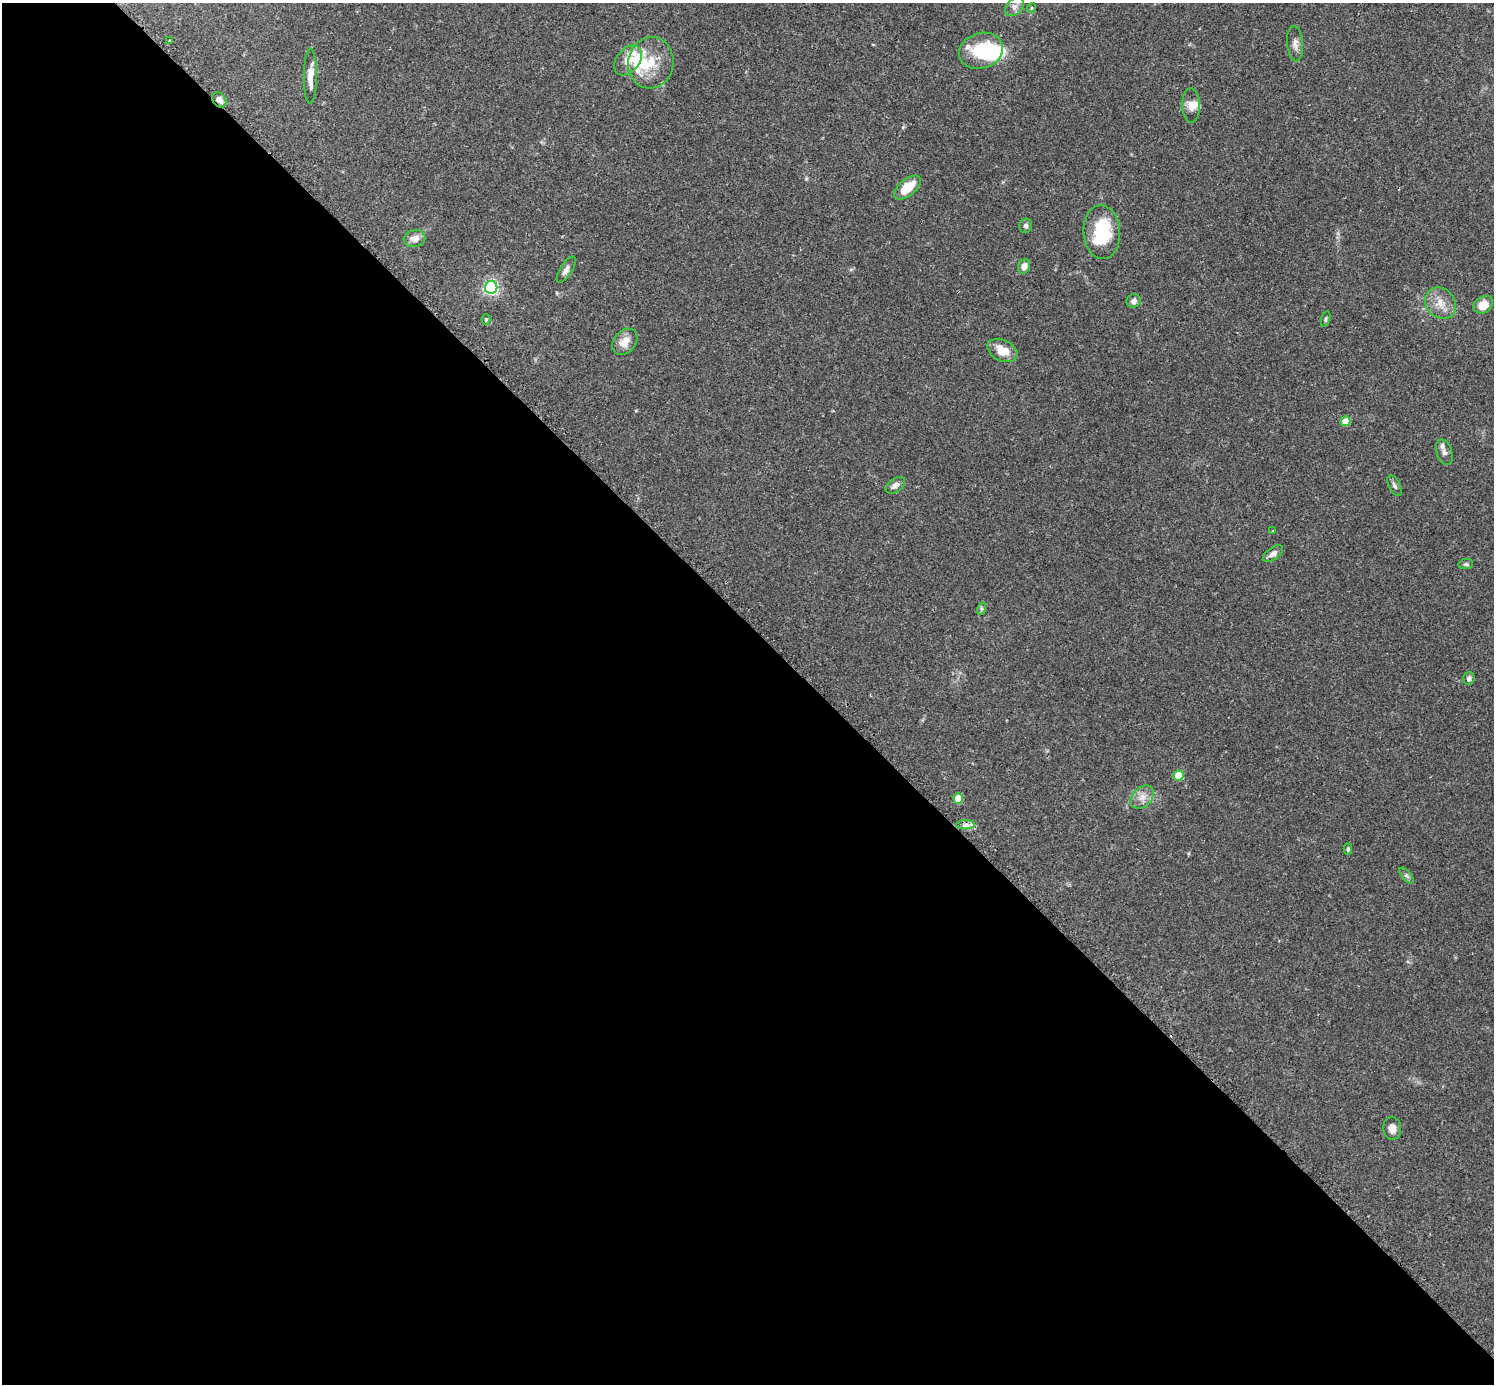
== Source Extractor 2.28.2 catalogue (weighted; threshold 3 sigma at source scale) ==
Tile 9 of 4 x 4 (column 1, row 3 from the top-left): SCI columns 41-1532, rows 1573-2954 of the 6041 x 6041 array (HDU 1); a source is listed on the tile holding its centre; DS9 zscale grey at full resolution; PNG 1496 x 1386 px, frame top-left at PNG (2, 3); each listed source drawn as its Kron ellipse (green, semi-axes under 4 px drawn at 4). Shown black and unused: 55% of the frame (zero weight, under 2 of 3 exposures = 2% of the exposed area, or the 3 px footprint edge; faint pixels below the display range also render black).
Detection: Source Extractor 2.28.2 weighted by HDU 2 'WHT'; one run over the whole footprint, this tile lists its part. Background 0.102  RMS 0.0058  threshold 0.0261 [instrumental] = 3 sigma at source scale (4.5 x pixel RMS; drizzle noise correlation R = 1.50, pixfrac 1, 0.05/0.05 arcsec/px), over >= 5 px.
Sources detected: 48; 2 inside a brighter object's white glare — neither listed nor drawn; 6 inside a brighter listed object's ellipse — not listed separately; the other 40 listed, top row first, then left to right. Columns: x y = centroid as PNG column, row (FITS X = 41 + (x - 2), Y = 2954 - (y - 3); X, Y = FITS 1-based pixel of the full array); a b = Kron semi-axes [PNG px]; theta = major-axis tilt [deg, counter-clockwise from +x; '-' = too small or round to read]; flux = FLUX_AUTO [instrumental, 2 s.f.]
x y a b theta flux
1014 7 11 7 44 2.9
1031 8 5 3 - 0.55
169 41 4 3 - 0.57
1295 44 18 8 -85 3.6
981 51 22 17 18 30
628 60 17 11 50 6.7
651 63 26 22 80 18
310 76 27 6 89 7.3
219 100 8 6 -54 3.2
1191 105 17 9 -89 4.7
908 187 16 8 39 14
1026 226 7 6 - 1.5
1102 232 27 18 -87 30
415 239 11 8 15 4.6
1024 266 7 6 - 4.1
566 270 15 6 58 2.8
491 287 6 6 - 150
1134 301 7 6 - 2.5
1441 303 17 14 -51 8.2
1483 305 10 8 32 8.3
486 319 5 4 - 0.71
1326 319 8 4 72 0.95
625 342 14 11 49 6
1002 350 16 10 -26 10
1345 421 5 4 - 14
1444 452 13 7 -71 2.4
895 485 11 6 35 3
1394 486 11 5 -62 1.5
1273 531 3 2 - 0.64
1273 554 11 6 36 2.9
1466 564 7 5 9 1.2
981 609 6 4 72 0.93
1469 678 6 5 - 2.1
1179 776 5 5 - 22
1142 797 13 9 45 4.8
958 799 5 4 - 12
965 825 9 4 1 2.2
1348 849 6 4 88 0.85
1406 876 10 4 -50 1.5
1392 1128 11 9 -88 3.8
Overlapping masked pixels (flux is a lower limit): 1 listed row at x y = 219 100